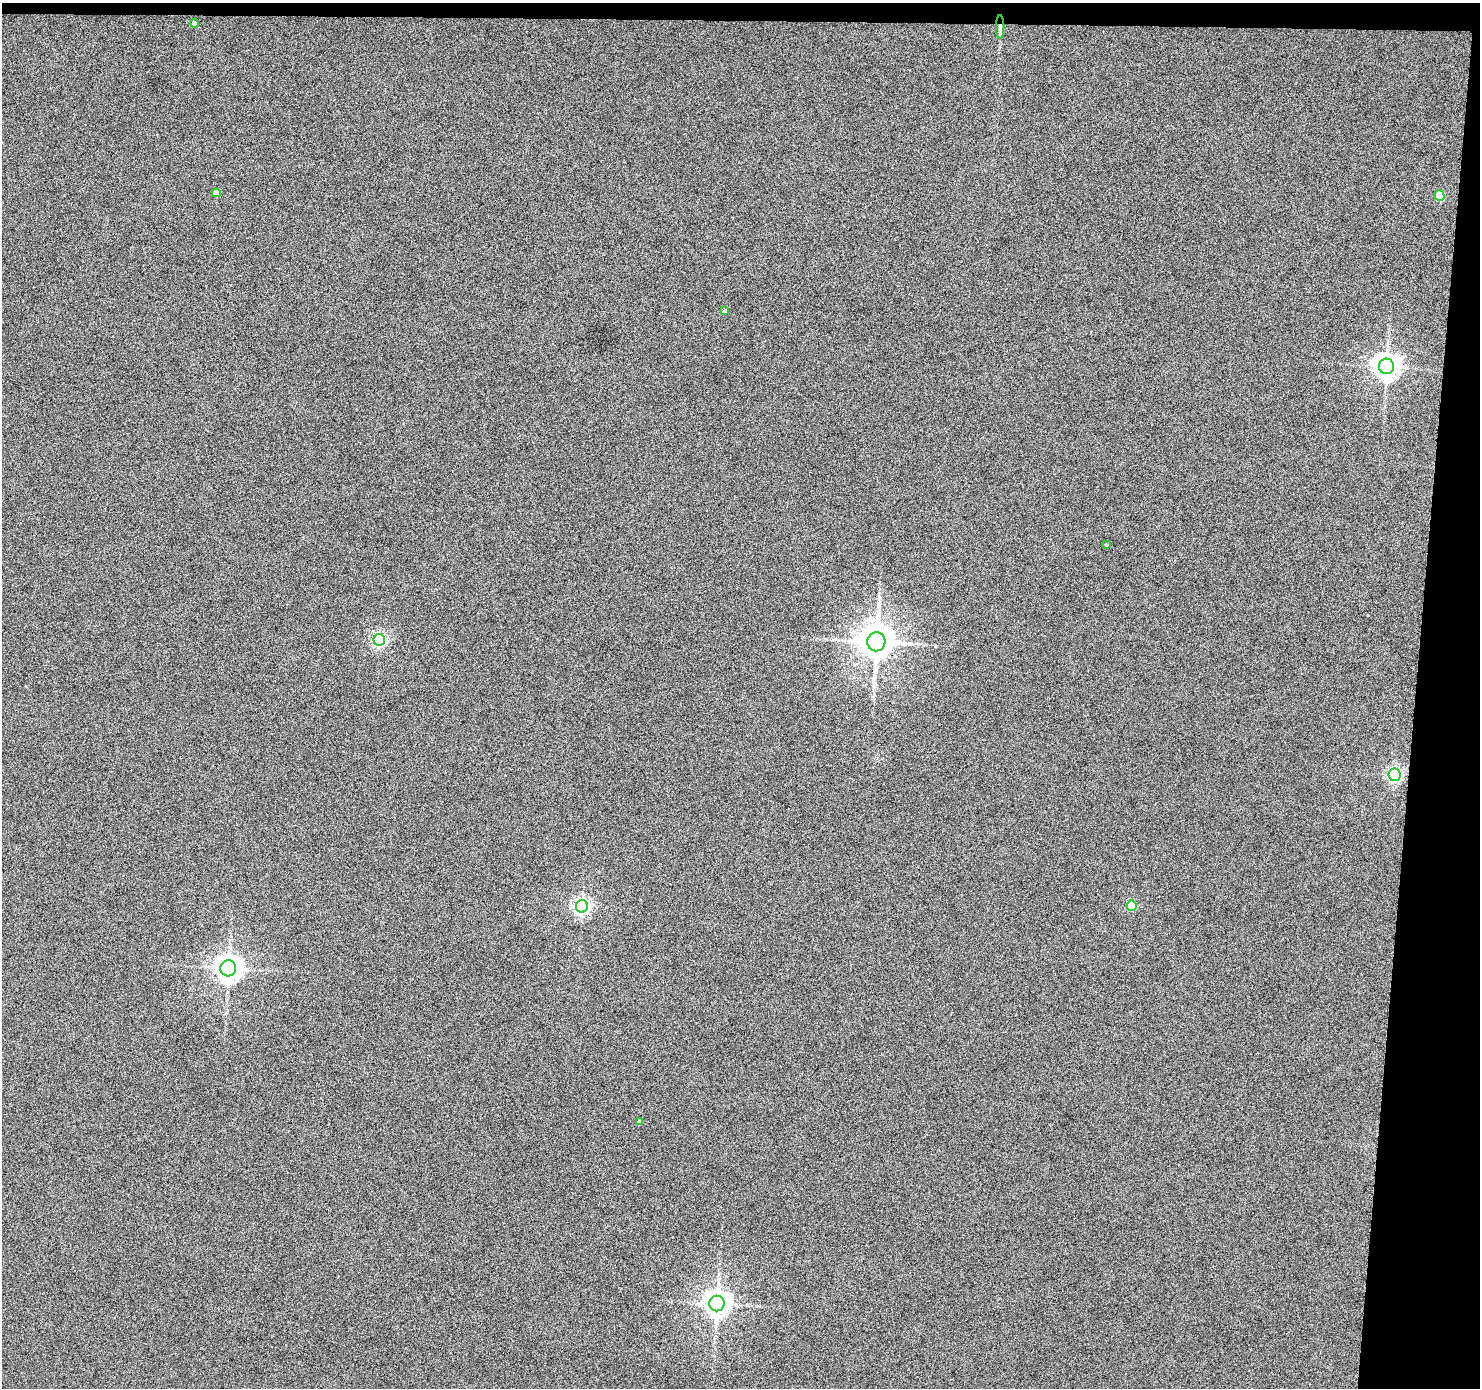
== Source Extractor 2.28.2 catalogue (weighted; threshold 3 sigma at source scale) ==
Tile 3 of 3 x 3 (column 3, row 1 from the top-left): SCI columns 2958-4435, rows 2871-4256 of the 4438 x 4453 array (HDU 1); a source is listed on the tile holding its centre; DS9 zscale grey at full resolution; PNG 1482 x 1390 px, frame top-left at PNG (2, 3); each listed source drawn as its Kron ellipse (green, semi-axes under 4 px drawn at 4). Shown black and unused: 6% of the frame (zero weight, under 4 of 8 exposures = <1% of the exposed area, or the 3 px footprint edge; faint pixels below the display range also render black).
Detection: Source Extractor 2.28.2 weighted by HDU 2 'WHT'; one run over the whole footprint, this tile lists its part. Background 0.0187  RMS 0.26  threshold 1.05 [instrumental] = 3 sigma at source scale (4.09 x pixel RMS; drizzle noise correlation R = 1.36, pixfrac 0.8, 0.05/0.05 arcsec/px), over >= 5 px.
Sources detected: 15; all 15 listed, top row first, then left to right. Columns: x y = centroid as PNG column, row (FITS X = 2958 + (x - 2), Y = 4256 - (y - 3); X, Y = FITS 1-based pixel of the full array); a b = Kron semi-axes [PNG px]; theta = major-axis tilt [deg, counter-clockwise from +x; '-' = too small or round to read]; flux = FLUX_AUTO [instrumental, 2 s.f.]
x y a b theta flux
194 23 4 4 - 160
1000 27 12 2 90 62
216 193 4 4 - 190
1440 196 5 5 - 880
725 311 4 4 - 50
1386 366 8 7 - 22000
1106 545 3 2 - 18
379 640 6 5 - 4300
876 642 9 9 - 52000
1395 775 6 6 - 5200
582 906 6 6 - 7000
1131 906 5 5 - 970
228 968 8 8 - 23000
639 1122 4 3 - 67
717 1304 8 7 - 23000
Overlapping masked pixels (flux is a lower limit): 1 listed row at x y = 1000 27